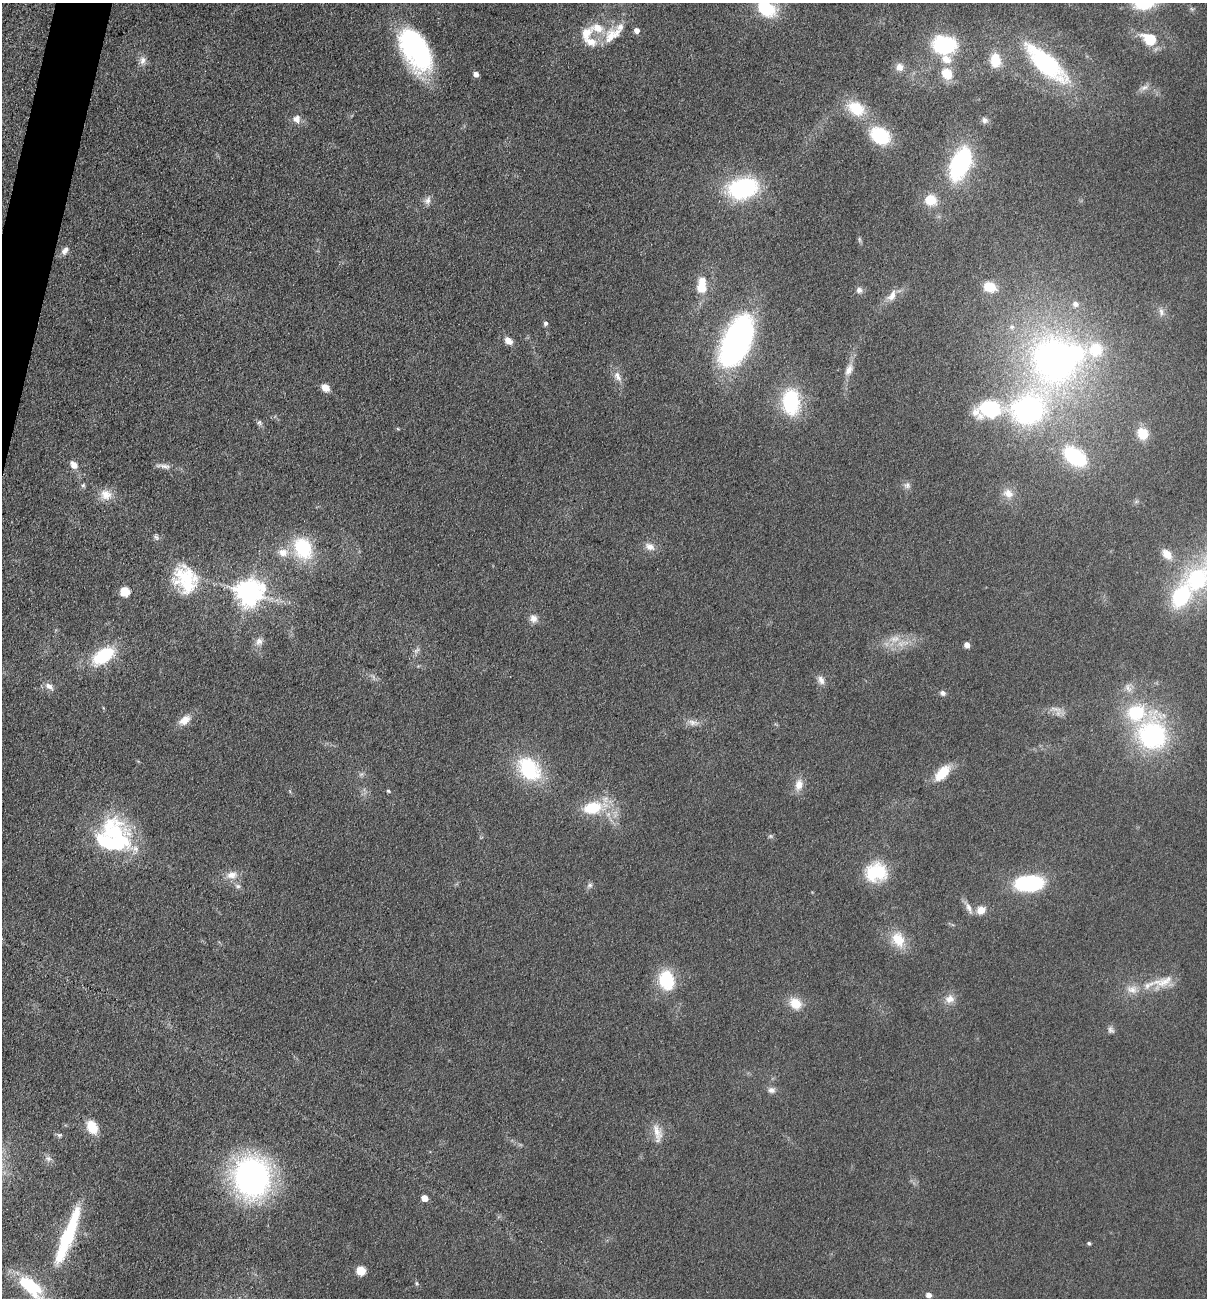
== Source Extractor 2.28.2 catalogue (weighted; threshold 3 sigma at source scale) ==
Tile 11 of 4 x 4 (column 3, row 3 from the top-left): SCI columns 2592-3796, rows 1298-2593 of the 5254 x 5200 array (HDU 1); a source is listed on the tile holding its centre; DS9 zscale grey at full resolution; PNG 1209 x 1300 px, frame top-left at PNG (2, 3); no overlay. Shown black and unused: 1% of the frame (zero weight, under 3 of 5 exposures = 3% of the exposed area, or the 3 px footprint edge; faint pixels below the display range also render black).
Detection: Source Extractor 2.28.2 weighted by HDU 2 'WHT'; one run over the whole footprint, this tile lists its part. Background 0.119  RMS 0.008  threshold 0.0358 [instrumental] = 3 sigma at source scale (4.5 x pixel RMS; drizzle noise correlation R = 1.50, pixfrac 1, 0.05/0.05 arcsec/px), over >= 5 px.
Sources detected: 124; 2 too faint to see at this stretch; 2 inside a brighter object's white glare — not listed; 13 inside a brighter listed object's ellipse — not listed separately; the other 107 listed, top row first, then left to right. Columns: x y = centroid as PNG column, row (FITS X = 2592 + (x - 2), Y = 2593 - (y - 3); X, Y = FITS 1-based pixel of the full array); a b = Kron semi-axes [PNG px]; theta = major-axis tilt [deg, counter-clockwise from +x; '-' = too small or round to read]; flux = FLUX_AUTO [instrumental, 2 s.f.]
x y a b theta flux
1145 3 22 13 13 44
766 9 25 18 -31 41
1192 9 6 5 - 1.6
637 31 5 5 - 5.1
586 33 16 11 61 13
612 35 29 17 38 21
1150 40 9 7 -36 40
945 45 21 16 -12 81
419 54 45 29 -70 92
143 60 12 9 74 4.9
995 60 15 11 -85 22
1046 64 56 20 -42 110
900 67 11 10 - 6.3
476 74 5 5 - 4.6
947 74 9 7 -47 26
1144 87 13 7 23 4.2
856 108 23 17 -32 27
296 119 11 10 - 5.9
984 120 8 7 - 3.2
880 136 17 13 -33 53
960 163 25 14 67 120
743 188 23 16 12 120
428 200 12 8 70 4.5
931 200 11 10 - 18
65 251 12 7 53 4.6
702 287 12 7 85 29
990 287 15 11 -21 17
859 290 8 8 - 3
892 295 17 9 56 7.5
1075 304 8 7 - 4.7
1161 312 13 6 -79 4
545 323 6 5 - 2
508 341 11 8 -39 6.2
737 341 41 21 67 290
1055 360 60 54 -69 330
849 370 17 9 65 7.4
617 376 16 8 -61 6.3
325 388 9 7 -41 7.7
791 402 28 18 -87 60
990 409 23 17 8 58
1028 410 36 30 19 160
259 422 7 6 - 1.9
1143 434 15 13 -65 15
1075 456 19 12 -36 84
74 465 11 7 -45 6
163 466 23 6 -7 5
83 485 7 5 67 1.6
907 485 9 9 - 3.5
1008 493 15 12 -27 9.9
106 495 16 14 -22 11
1136 502 7 4 19 1.4
156 537 10 6 -43 2.2
650 547 15 10 -23 6.7
303 548 24 18 -63 51
283 552 13 11 -6 9.9
1167 554 15 10 -50 9.9
186 579 37 28 -64 49
1197 579 31 28 20 78
125 591 6 5 - 38
248 592 9 8 - 890
533 618 11 10 - 5.2
259 642 11 9 74 5.1
967 645 5 4 - 6.4
417 650 10 5 44 2.6
103 656 25 14 33 45
821 680 13 8 -66 4.9
49 686 12 7 -35 5
1128 688 15 7 -61 5.5
943 693 7 6 - 2.8
1056 709 19 6 -13 5.9
185 720 16 10 33 9.2
692 722 13 8 -11 5.1
1152 735 32 28 -79 130
529 769 29 20 -49 61
942 773 21 11 46 20
361 774 7 4 18 1.6
799 785 17 10 77 8.6
388 791 4 4 - 1.1
593 808 26 16 10 32
113 832 42 38 -23 83
770 836 7 5 -1 1.5
876 872 26 22 8 38
232 875 16 10 8 8.5
1029 883 23 13 3 84
590 885 8 6 31 2.4
238 886 8 5 -26 2.4
969 908 19 7 -68 5.4
981 910 12 10 33 7.9
898 939 21 16 -66 20
667 980 19 15 -77 41
1163 982 32 13 14 17
950 999 13 12 - 7.7
795 1003 15 12 -39 15
1111 1030 10 8 -60 2.9
771 1090 10 8 -4 3.8
92 1127 15 10 -60 17
657 1133 28 11 -80 11
59 1135 8 5 13 1.8
48 1158 11 7 -19 3.6
252 1177 37 32 -86 240
424 1198 5 5 - 11
67 1237 74 13 69 79
1089 1243 4 4 - 1.4
361 1270 6 5 - 30
416 1283 6 4 -89 1.1
31 1286 34 15 -41 51
928 1295 5 5 - 4.5
Isophote crosses this tile's border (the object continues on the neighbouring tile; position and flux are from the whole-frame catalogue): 4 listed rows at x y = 1145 3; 766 9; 1197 579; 31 1286